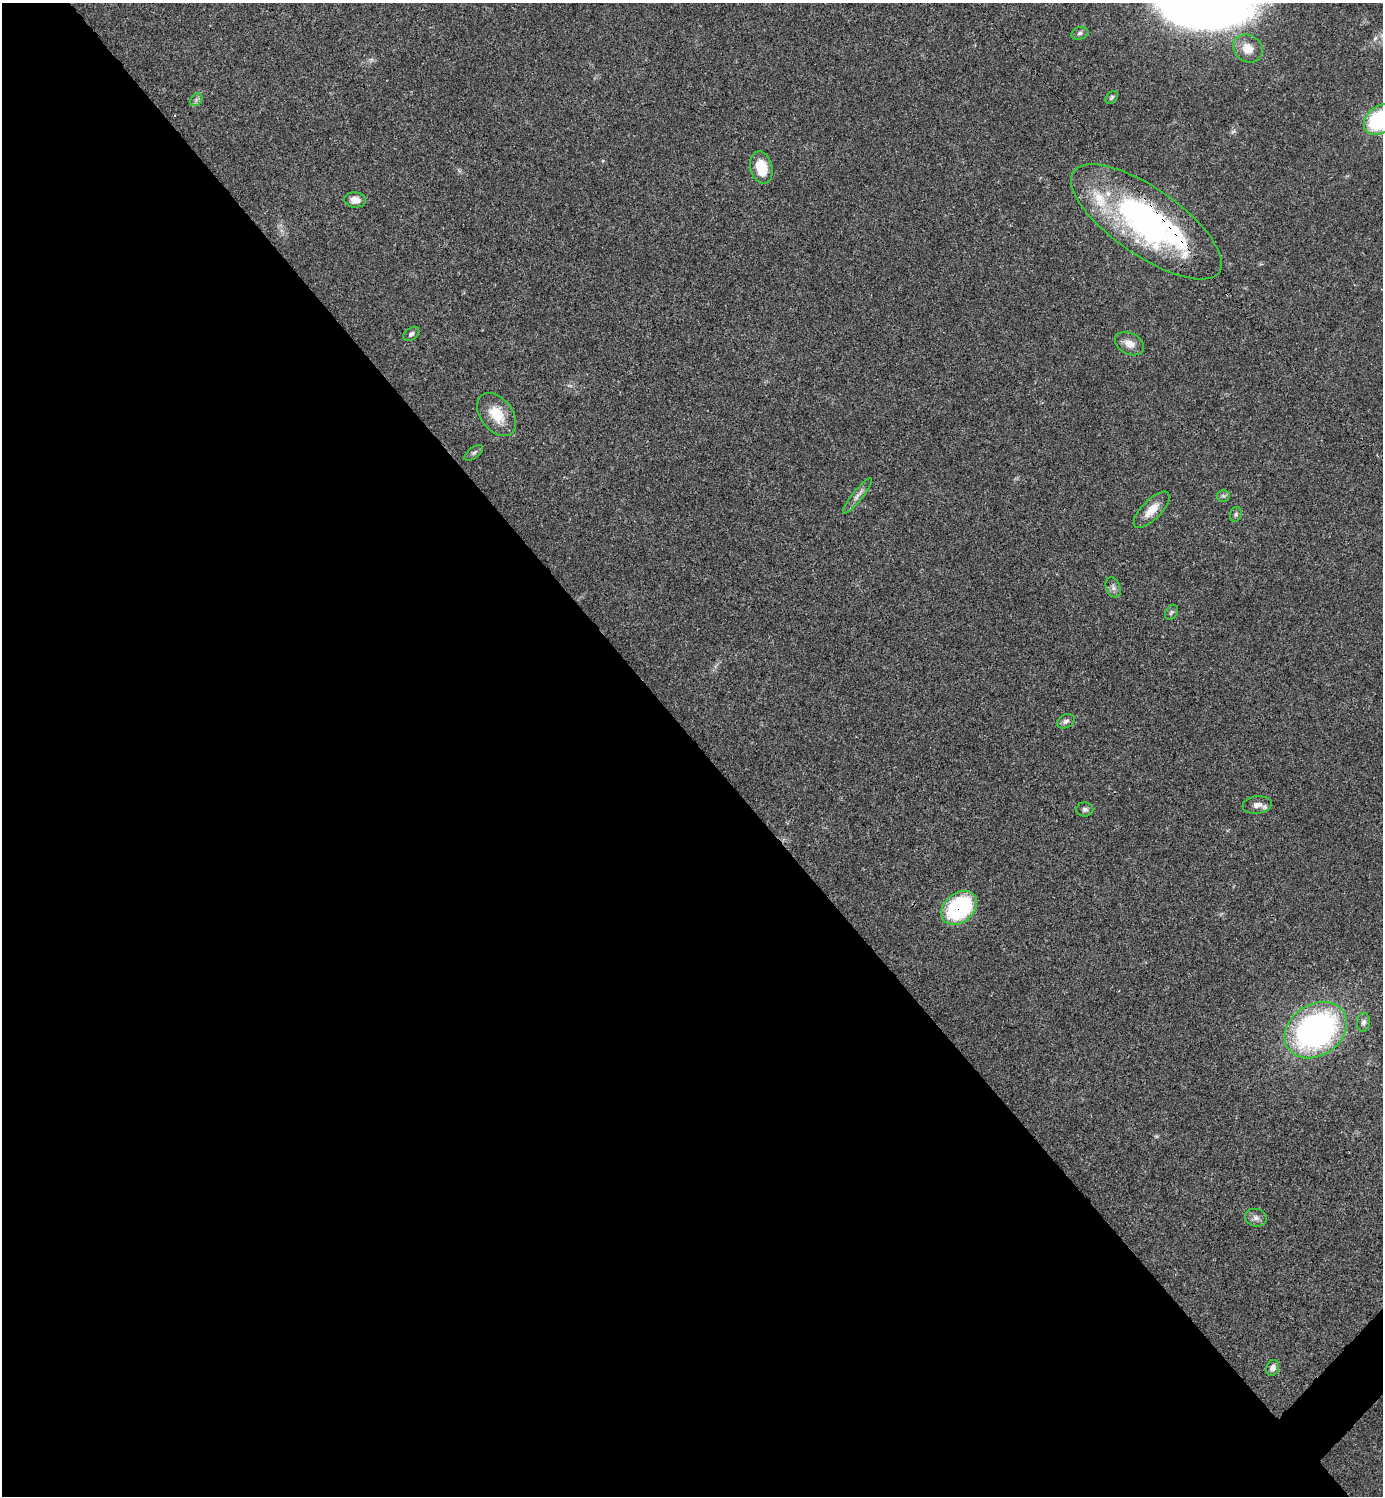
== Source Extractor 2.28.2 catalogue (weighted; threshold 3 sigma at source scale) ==
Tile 9 of 4 x 4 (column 1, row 3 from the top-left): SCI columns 299-1679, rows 1495-2988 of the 5980 x 5981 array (HDU 1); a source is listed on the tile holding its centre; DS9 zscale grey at full resolution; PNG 1385 x 1498 px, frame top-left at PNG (2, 3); each listed source drawn as its Kron ellipse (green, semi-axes under 4 px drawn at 4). Shown black and unused: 51% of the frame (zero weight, under 3 of 4 exposures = <1% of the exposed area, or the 3 px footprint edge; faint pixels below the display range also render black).
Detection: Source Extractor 2.28.2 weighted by HDU 2 'WHT'; one run over the whole footprint, this tile lists its part. Background 0.0207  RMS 0.0022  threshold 0.00989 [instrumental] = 3 sigma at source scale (4.5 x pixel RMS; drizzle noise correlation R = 1.50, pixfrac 1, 0.05/0.05 arcsec/px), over >= 5 px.
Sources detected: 30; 2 inside a brighter object's white glare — neither listed nor drawn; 2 inside a brighter listed object's ellipse — not listed separately; the other 26 listed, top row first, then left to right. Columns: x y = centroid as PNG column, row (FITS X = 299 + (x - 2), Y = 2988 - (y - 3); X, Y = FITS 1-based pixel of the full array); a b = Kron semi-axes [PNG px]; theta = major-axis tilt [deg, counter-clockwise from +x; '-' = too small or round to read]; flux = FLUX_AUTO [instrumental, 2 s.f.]
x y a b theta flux
1080 33 9 6 19 0.61
1248 48 15 13 -39 3.1
1112 97 7 5 51 0.42
196 100 7 5 48 0.52
1379 120 17 13 43 20
761 167 17 11 -77 5.4
355 200 11 7 -2 2
1146 222 89 33 -35 55
411 334 9 5 38 0.65
1129 344 15 10 -28 2.2
497 414 24 16 -52 5.5
474 453 11 5 37 0.54
857 496 22 5 51 1.3
1223 496 6 6 - 0.47
1152 510 23 9 45 3.3
1236 514 7 5 75 0.47
1113 587 10 7 -65 0.81
1171 612 8 5 56 0.46
1066 721 9 6 26 0.72
1257 805 15 8 7 1.4
1085 809 8 7 - 0.62
959 908 20 14 39 23
1363 1022 9 6 84 0.81
1316 1030 33 25 34 71
1256 1218 11 9 -14 1.1
1273 1368 8 6 68 1.2
Overlapping masked pixels (flux is a lower limit): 2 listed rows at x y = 1146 222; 959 908
Isophote crosses this tile's border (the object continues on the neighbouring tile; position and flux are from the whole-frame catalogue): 1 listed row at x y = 1379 120